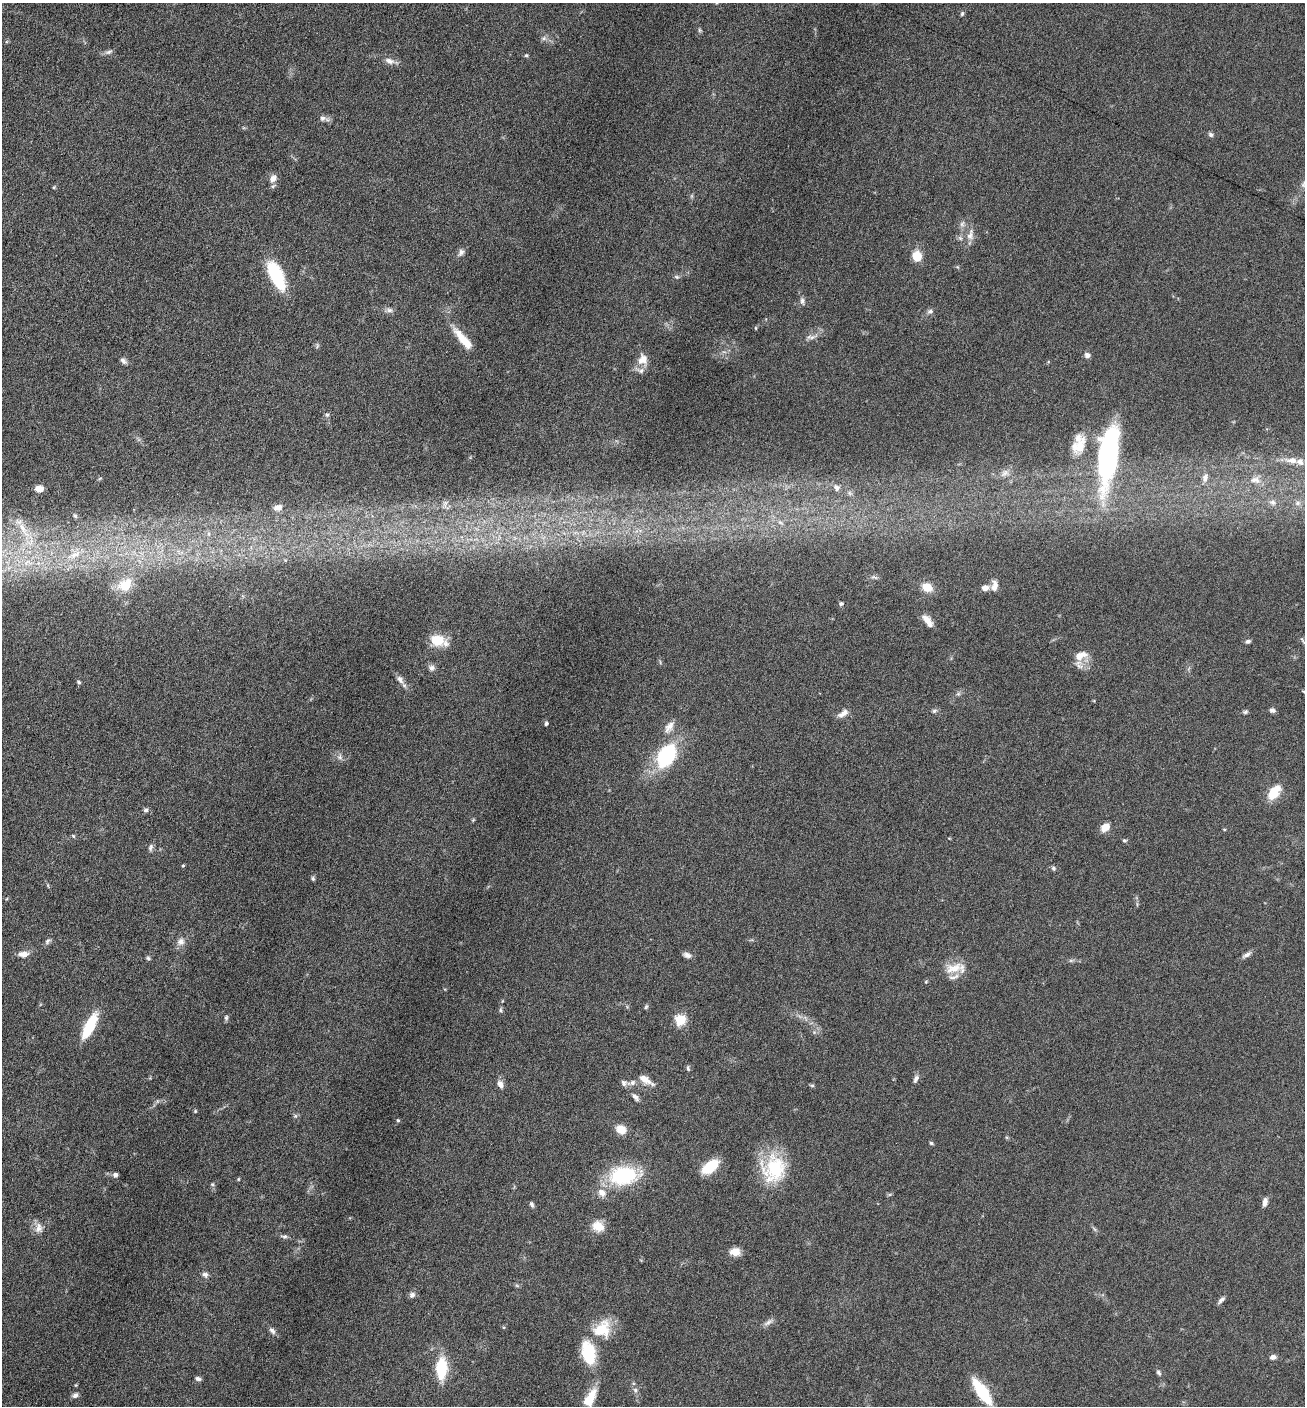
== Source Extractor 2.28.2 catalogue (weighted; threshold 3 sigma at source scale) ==
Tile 11 of 4 x 4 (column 3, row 3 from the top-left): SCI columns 2892-4194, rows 1410-2813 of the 5650 x 5633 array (HDU 1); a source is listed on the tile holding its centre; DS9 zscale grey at full resolution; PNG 1307 x 1408 px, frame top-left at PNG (2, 3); no overlay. Nothing masked; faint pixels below the display range render black.
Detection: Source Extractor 2.28.2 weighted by HDU 2 'WHT'; one run over the whole footprint, this tile lists its part. Background 0.088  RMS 0.0039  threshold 0.0158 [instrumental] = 3 sigma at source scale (4.09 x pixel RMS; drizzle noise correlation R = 1.36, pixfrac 0.8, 0.05/0.05 arcsec/px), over >= 5 px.
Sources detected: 144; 3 inside a brighter object's white glare — not listed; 7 inside a brighter listed object's ellipse — not listed separately; the other 134 listed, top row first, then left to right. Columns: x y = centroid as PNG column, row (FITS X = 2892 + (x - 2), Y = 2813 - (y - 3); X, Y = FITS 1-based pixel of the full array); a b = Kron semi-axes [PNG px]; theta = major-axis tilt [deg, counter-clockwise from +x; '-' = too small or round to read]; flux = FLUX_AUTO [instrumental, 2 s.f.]
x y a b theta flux
962 14 6 4 63 0.56
699 30 6 4 -89 0.56
544 38 6 6 - 0.96
109 52 11 5 18 1.1
526 55 6 5 - 0.55
390 61 13 8 -19 2.1
323 118 9 8 - 1.4
1211 135 7 5 -45 0.78
273 179 12 8 60 2.4
1303 184 10 6 79 1.1
54 188 4 4 - 0.39
962 224 9 6 65 1.1
970 235 18 8 79 2.8
960 238 8 4 -45 0.79
461 252 10 7 58 1.4
917 256 8 7 - 7.9
276 276 32 13 -65 20
676 277 7 4 -20 0.6
802 301 9 5 -84 1.1
389 310 9 6 1 1.2
930 311 9 5 1 0.96
756 328 5 3 - 0.32
812 337 10 5 36 1.3
463 339 31 9 -50 7.5
1087 355 7 6 - 1.3
644 360 17 9 -70 3
123 361 9 6 -48 1.2
327 415 6 5 - 0.68
1079 446 25 16 51 7.6
1110 452 75 18 84 55
1292 460 18 8 -5 3.5
1005 473 13 7 36 1.8
100 478 6 4 19 0.4
1205 478 11 7 72 1.8
1255 480 15 9 -2 2.9
39 488 9 7 2 2.5
837 488 8 6 -51 1.4
1272 502 8 7 - 1.3
1298 503 6 6 - 0.98
445 504 11 6 83 1.5
278 507 12 8 14 2.6
75 516 7 5 -55 0.7
780 522 7 4 -19 0.66
23 529 31 8 -57 7.5
209 534 6 6 - 1
74 555 22 10 21 6.5
27 562 16 8 2 4.4
874 577 11 3 -20 0.73
125 585 13 10 33 9.9
994 585 14 8 85 2.2
927 587 9 7 -25 6.7
985 588 7 6 - 2.3
841 604 6 5 - 0.74
926 619 14 9 -30 2.6
438 640 18 11 -19 8.6
1248 641 8 5 30 0.81
1303 641 12 3 -56 0.59
1081 656 18 11 22 4.1
432 668 9 8 - 1.3
400 679 13 7 -59 1.8
79 682 6 4 -29 0.54
1304 691 6 4 -3 0.51
958 694 7 4 18 0.65
1272 710 6 5 - 1.1
934 711 7 6 - 0.79
1245 712 6 5 - 0.67
843 713 14 7 35 2.2
546 723 5 4 - 0.6
669 727 17 9 54 2.9
666 756 22 14 62 31
340 757 8 6 -21 1.2
1274 792 19 10 52 7.3
146 810 7 5 -1 0.86
1105 827 9 7 41 4
1224 829 4 3 - 0.35
73 836 6 4 -47 0.49
1124 840 6 5 - 0.53
150 847 10 6 78 1
183 865 4 4 - 0.41
1053 868 6 5 - 0.65
313 878 6 4 -87 0.64
48 941 9 5 45 0.98
181 942 11 10 - 2.2
23 954 12 7 1 2.6
687 955 11 6 -24 1.4
1246 955 13 5 27 1.4
148 958 6 5 - 0.69
953 968 26 12 17 6.3
646 1007 7 4 62 0.53
501 1010 6 5 - 0.59
226 1018 7 5 75 0.73
680 1020 6 5 - 27
90 1026 28 9 63 14
688 1068 8 4 -75 0.63
916 1079 11 6 65 1.3
645 1080 21 8 -32 3.7
624 1083 8 8 - 1.2
632 1083 7 7 - 1.3
500 1084 11 7 -65 1.9
812 1085 6 4 -1 0.48
635 1097 12 6 -51 1.4
195 1111 5 4 - 0.41
295 1116 6 5 - 0.58
398 1120 4 3 - 0.45
621 1129 11 9 -33 4.6
931 1143 6 4 -17 0.52
710 1167 20 11 35 9.5
774 1169 35 30 80 21
115 1175 6 5 - 1.2
623 1175 28 17 6 30
238 1179 5 3 - 0.32
212 1184 6 5 - 0.6
602 1193 13 10 -40 3.1
1265 1202 10 5 79 1.9
531 1204 7 5 -58 0.77
598 1226 17 13 -35 4.8
39 1228 14 10 85 2.6
284 1236 10 4 -3 0.82
735 1252 8 7 - 5.5
205 1275 8 6 -33 1.3
412 1295 8 7 - 1.2
1221 1300 10 5 42 1.1
768 1322 14 5 32 1.5
602 1329 25 20 44 11
272 1331 11 6 -50 1.2
588 1353 28 15 -78 15
1273 1357 8 6 20 1.3
441 1368 23 11 89 14
1158 1372 7 5 -47 0.74
198 1379 7 5 -12 0.96
635 1390 7 5 -47 0.86
982 1392 21 8 -55 22
75 1395 8 6 38 1.2
591 1396 18 11 66 5.8
Isophote crosses this tile's border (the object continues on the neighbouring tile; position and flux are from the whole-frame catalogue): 1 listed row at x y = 1304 691